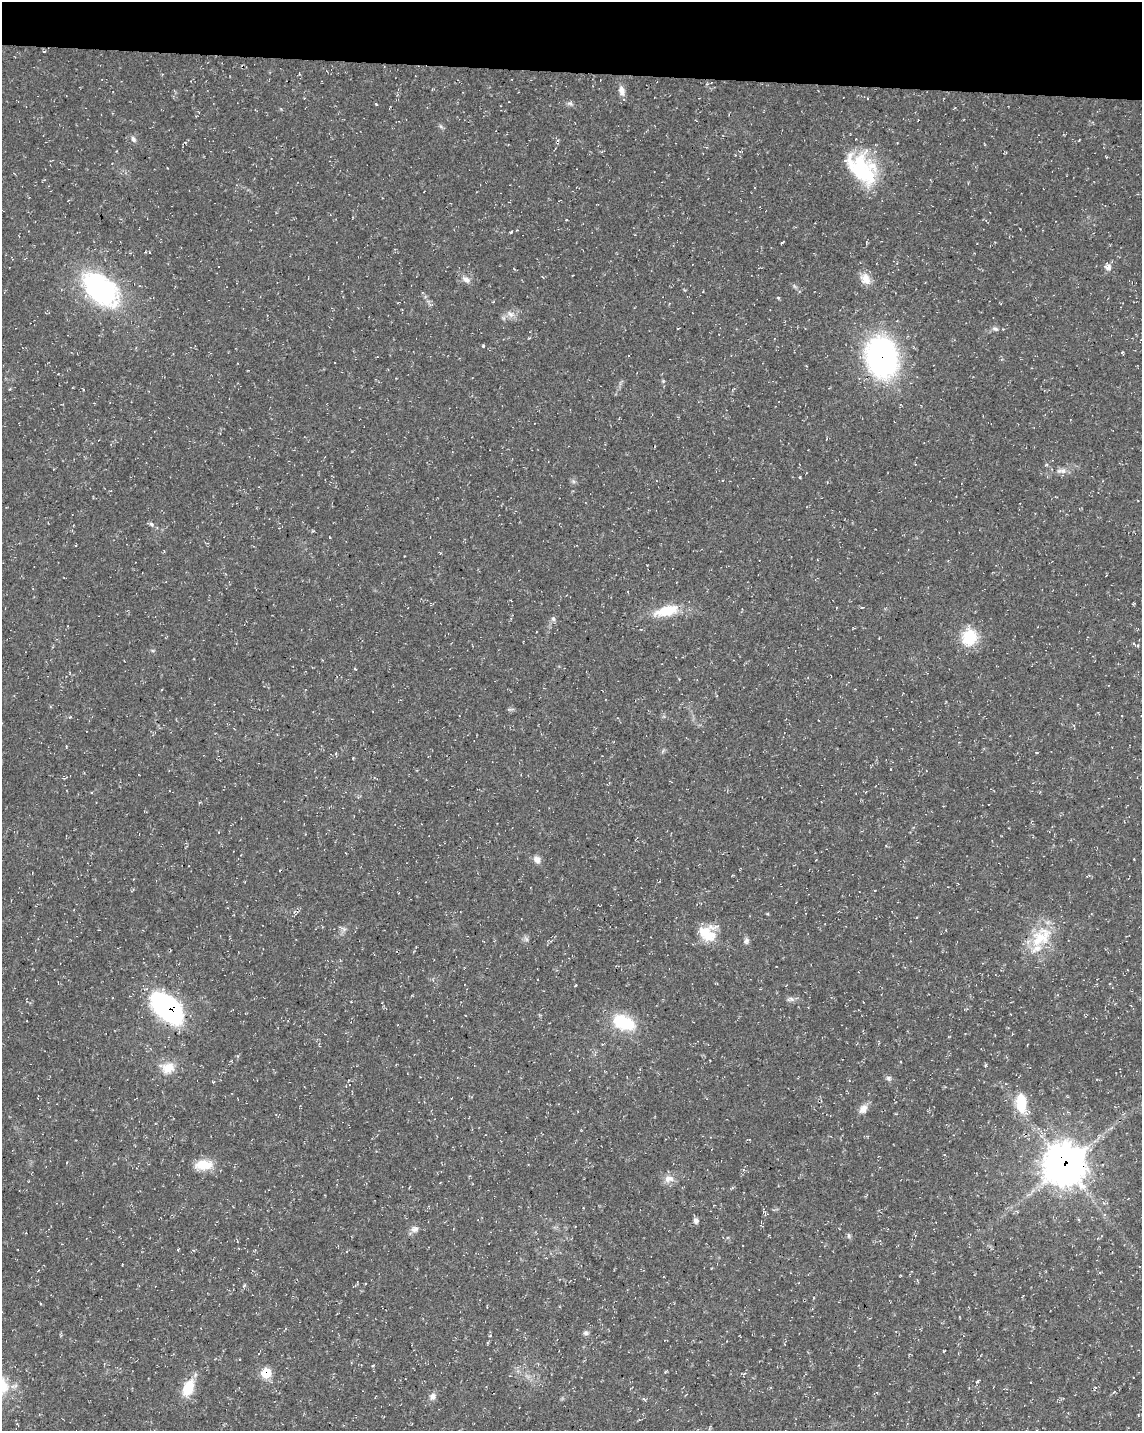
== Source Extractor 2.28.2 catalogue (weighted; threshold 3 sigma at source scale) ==
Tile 2 of 4 x 3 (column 2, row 1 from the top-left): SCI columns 1153-2292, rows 3147-4575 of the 4576 x 4806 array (HDU 1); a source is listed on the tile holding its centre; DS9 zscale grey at full resolution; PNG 1144 x 1433 px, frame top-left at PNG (2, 2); no overlay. Shown black and unused: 5% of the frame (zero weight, under 3 of 4 exposures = <1% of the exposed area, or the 3 px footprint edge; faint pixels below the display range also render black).
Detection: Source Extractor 2.28.2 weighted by HDU 2 'WHT'; one run over the whole footprint, this tile lists its part. Background 0.0136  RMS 0.0022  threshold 0.01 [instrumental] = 3 sigma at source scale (4.5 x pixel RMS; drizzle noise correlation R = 1.50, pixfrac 1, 0.0396/0.0396 arcsec/px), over >= 5 px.
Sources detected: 63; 1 cosmic-ray / hot-pixel residue — not listed; the other 62 listed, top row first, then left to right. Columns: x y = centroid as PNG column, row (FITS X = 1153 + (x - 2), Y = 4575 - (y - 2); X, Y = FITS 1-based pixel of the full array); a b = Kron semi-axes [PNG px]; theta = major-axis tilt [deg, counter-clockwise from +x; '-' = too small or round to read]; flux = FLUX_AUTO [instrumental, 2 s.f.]
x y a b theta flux
44 51 5 3 - 0.18
622 91 13 8 -79 1.5
376 104 4 2 - 0.19
570 104 10 5 -12 0.59
440 126 6 4 -70 0.37
133 139 9 6 -58 0.68
862 168 46 28 -49 18
511 232 3 3 - 0.28
782 242 4 2 - 0.23
1108 267 7 7 - 1.1
865 279 16 12 -66 2.3
466 280 13 7 -34 1.2
101 289 40 24 -41 38
778 297 5 3 - 0.24
511 314 13 7 -27 1.3
995 329 9 6 -16 0.64
483 346 3 3 - 0.29
882 357 37 28 -77 55
1063 471 9 9 - 1.1
800 477 4 3 - 0.19
151 524 8 5 -41 0.55
313 531 5 3 - 0.23
430 605 4 3 - 0.19
862 607 5 3 - 0.18
666 611 30 12 15 6.8
553 619 7 6 - 0.54
969 637 16 14 83 8.6
1137 646 5 5 - 0.38
355 669 4 2 - 0.18
510 709 9 3 13 0.36
663 751 6 4 70 0.33
353 758 2 2 - 0.19
891 769 3 2 - 0.16
865 792 4 3 - 0.15
537 860 10 8 -57 1.2
344 929 7 6 - 0.67
708 933 22 20 6 5.6
1040 937 33 24 30 9.6
526 939 8 4 -45 0.51
746 940 9 7 70 0.71
575 985 3 2 - 0.22
791 999 12 6 0 0.81
168 1009 31 16 -42 50
624 1022 28 16 -23 10
168 1068 21 16 4 3.7
888 1078 7 6 - 0.58
213 1082 4 3 - 0.19
1021 1103 23 11 -83 7.4
863 1109 12 9 54 1.7
203 1165 21 11 1 4.7
1064 1165 15 15 - 440
669 1179 14 10 -3 1.8
696 1221 6 6 - 0.92
415 1229 11 9 6 1.1
848 1236 8 4 -82 0.4
586 1333 7 6 - 0.58
266 1373 7 7 - 7.9
977 1382 6 4 42 0.32
1095 1387 5 3 - 0.26
188 1388 20 12 67 5.7
433 1396 9 8 - 1.1
644 1399 6 3 -45 0.3
Overlapping masked pixels (flux is a lower limit): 4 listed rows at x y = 882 357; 168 1009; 1064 1165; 266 1373
Unlisted compact peaks at least as high as the median listed source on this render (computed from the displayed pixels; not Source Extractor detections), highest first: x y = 663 381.